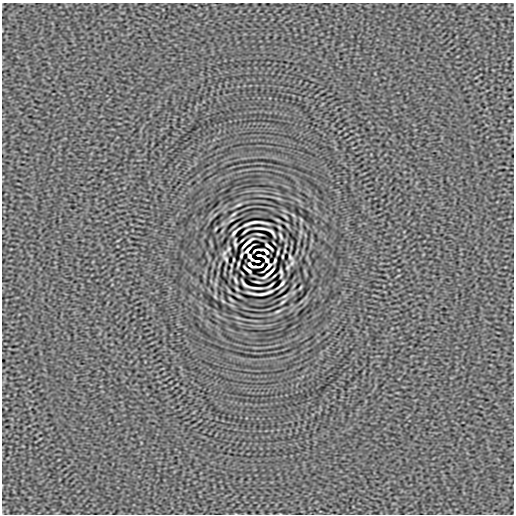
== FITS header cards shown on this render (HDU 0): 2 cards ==
NAXIS1  =                  512
NAXIS2  =                  512

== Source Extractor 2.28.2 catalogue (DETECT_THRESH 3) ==
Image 512 x 512 px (HDU 0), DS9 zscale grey, 1 PNG px = 1 image px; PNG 516 x 516 px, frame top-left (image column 1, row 512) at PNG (2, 3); no overlay
Background 4.47e-06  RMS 2.5e-04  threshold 7.37e-04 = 3 sigma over >= 5 px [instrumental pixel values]
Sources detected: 46; all 46 listed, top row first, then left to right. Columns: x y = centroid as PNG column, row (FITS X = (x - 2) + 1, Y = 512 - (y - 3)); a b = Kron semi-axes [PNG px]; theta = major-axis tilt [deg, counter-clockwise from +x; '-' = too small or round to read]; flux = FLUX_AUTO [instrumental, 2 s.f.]
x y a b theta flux
238 205 8 3 24 0.024
234 214 8 3 34 0.022
255 223 25 4 4 0.0036
261 228 12 2 -4 0.052
246 231 7 2 37 0.026
271 231 10 3 -42 0.027
235 232 10 2 45 0.039
281 236 6 2 -68 0.024
242 240 3 2 - 0.013
235 243 7 2 -84 0.034
247 243 14 2 41 0.051
268 246 8 3 -39 0.042
228 249 4 2 - 0.018
260 249 4 2 - 0.022
248 250 10 3 47 0.024
255 250 5 2 - 0.026
266 251 6 3 -45 0.044
278 252 4 2 - 0.018
241 255 5 2 - 0.023
259 255 5 2 - 0.028
249 256 4 3 - 0.034
264 257 4 2 - 0.012
290 257 5 3 - 0.023
226 259 5 3 - 0.023
252 259 4 2 - 0.014
267 260 5 3 - 0.03
257 261 5 2 - 0.028
275 261 5 2 - 0.023
238 264 4 2 - 0.018
250 265 6 3 -45 0.044
261 266 5 2 - 0.026
268 266 10 3 47 0.024
256 267 4 2 - 0.022
288 267 4 2 - 0.021
248 270 8 3 -39 0.042
269 273 14 2 41 0.055
281 273 7 3 -84 0.032
274 276 3 2 - 0.013
235 280 6 2 -68 0.024
281 284 10 2 45 0.039
245 285 10 3 -44 0.026
270 285 7 2 37 0.026
255 288 12 2 -4 0.052
261 293 25 4 4 0.0012
282 302 8 3 34 0.021
278 311 8 3 24 0.024